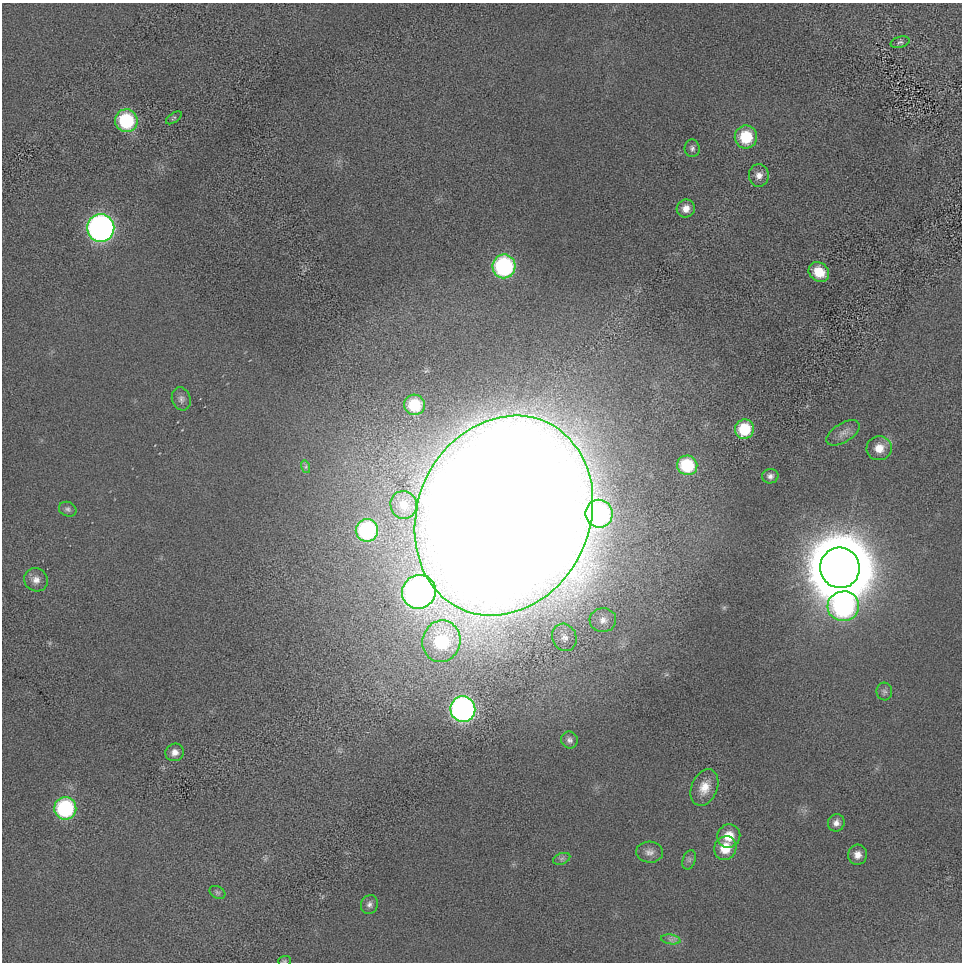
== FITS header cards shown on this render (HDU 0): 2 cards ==
NAXIS1  =                  960
NAXIS2  =                  960

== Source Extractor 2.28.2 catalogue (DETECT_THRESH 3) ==
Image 960 x 960 px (HDU 0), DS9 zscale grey, 1 PNG px = 1 image px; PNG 964 x 964 px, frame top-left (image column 1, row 960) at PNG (2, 3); each listed source drawn as its Kron ellipse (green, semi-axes under 4 px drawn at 4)
Background -4.72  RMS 110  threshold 340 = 3 sigma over >= 5 px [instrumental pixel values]
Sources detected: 47; all 47 listed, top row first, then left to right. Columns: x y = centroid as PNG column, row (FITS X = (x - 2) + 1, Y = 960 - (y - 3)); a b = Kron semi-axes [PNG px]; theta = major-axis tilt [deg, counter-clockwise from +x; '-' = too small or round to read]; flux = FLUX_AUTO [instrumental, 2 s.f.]
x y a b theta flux
900 42 9 5 16 1.8e+04
174 118 9 4 35 1.5e+04
126 121 11 11 - 6.0e+05
746 137 11 11 - 3.1e+05
692 148 9 7 -89 2.5e+04
759 175 11 10 - 5.7e+04
686 208 9 9 - 6.7e+04
101 228 14 13 - 3.3e+06
504 266 12 11 - 1.1e+06
819 272 11 9 -38 1.7e+05
181 399 12 9 -74 3.9e+04
414 405 10 10 - 2.8e+05
744 429 10 9 - 3.3e+05
843 433 18 9 32 5.8e+04
879 448 12 12 - 1.1e+05
687 465 10 9 - 4.2e+05
306 467 6 4 -73 1.4e+04
770 476 8 7 - 3.2e+04
404 505 14 13 - 1.0e+05
68 509 9 7 -24 2.6e+04
599 514 14 13 - 1.2e+06
504 516 103 86 65 7.6e+07
367 530 11 11 - 8.0e+05
840 568 20 19 - 1.0e+08
36 580 12 11 - 6.0e+04
419 592 17 16 - 3.7e+06
843 606 16 15 - 1.6e+06
603 620 13 12 - 6.8e+04
564 637 14 12 -68 6.6e+04
441 641 21 19 74 5.6e+05
884 691 9 8 - 2.6e+04
463 709 13 12 - 2.8e+06
569 740 8 8 - 3.0e+04
175 752 9 8 - 5.4e+04
704 787 19 13 68 1.2e+05
65 808 11 11 - 8.8e+05
836 823 9 8 - 4.5e+04
729 836 12 11 - 1.5e+05
725 848 12 11 - 1.8e+05
650 852 14 10 -4 5.3e+04
857 855 10 9 - 6.1e+04
562 859 9 5 20 2.1e+04
689 860 10 6 72 2.2e+04
217 892 8 6 -30 1.7e+04
369 904 9 8 - 3.3e+04
671 939 10 4 -8 2.9e+04
284 961 6 5 - 1.1e+04
At the frame edge (FLAGS 8, measured only in part): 1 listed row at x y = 284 961